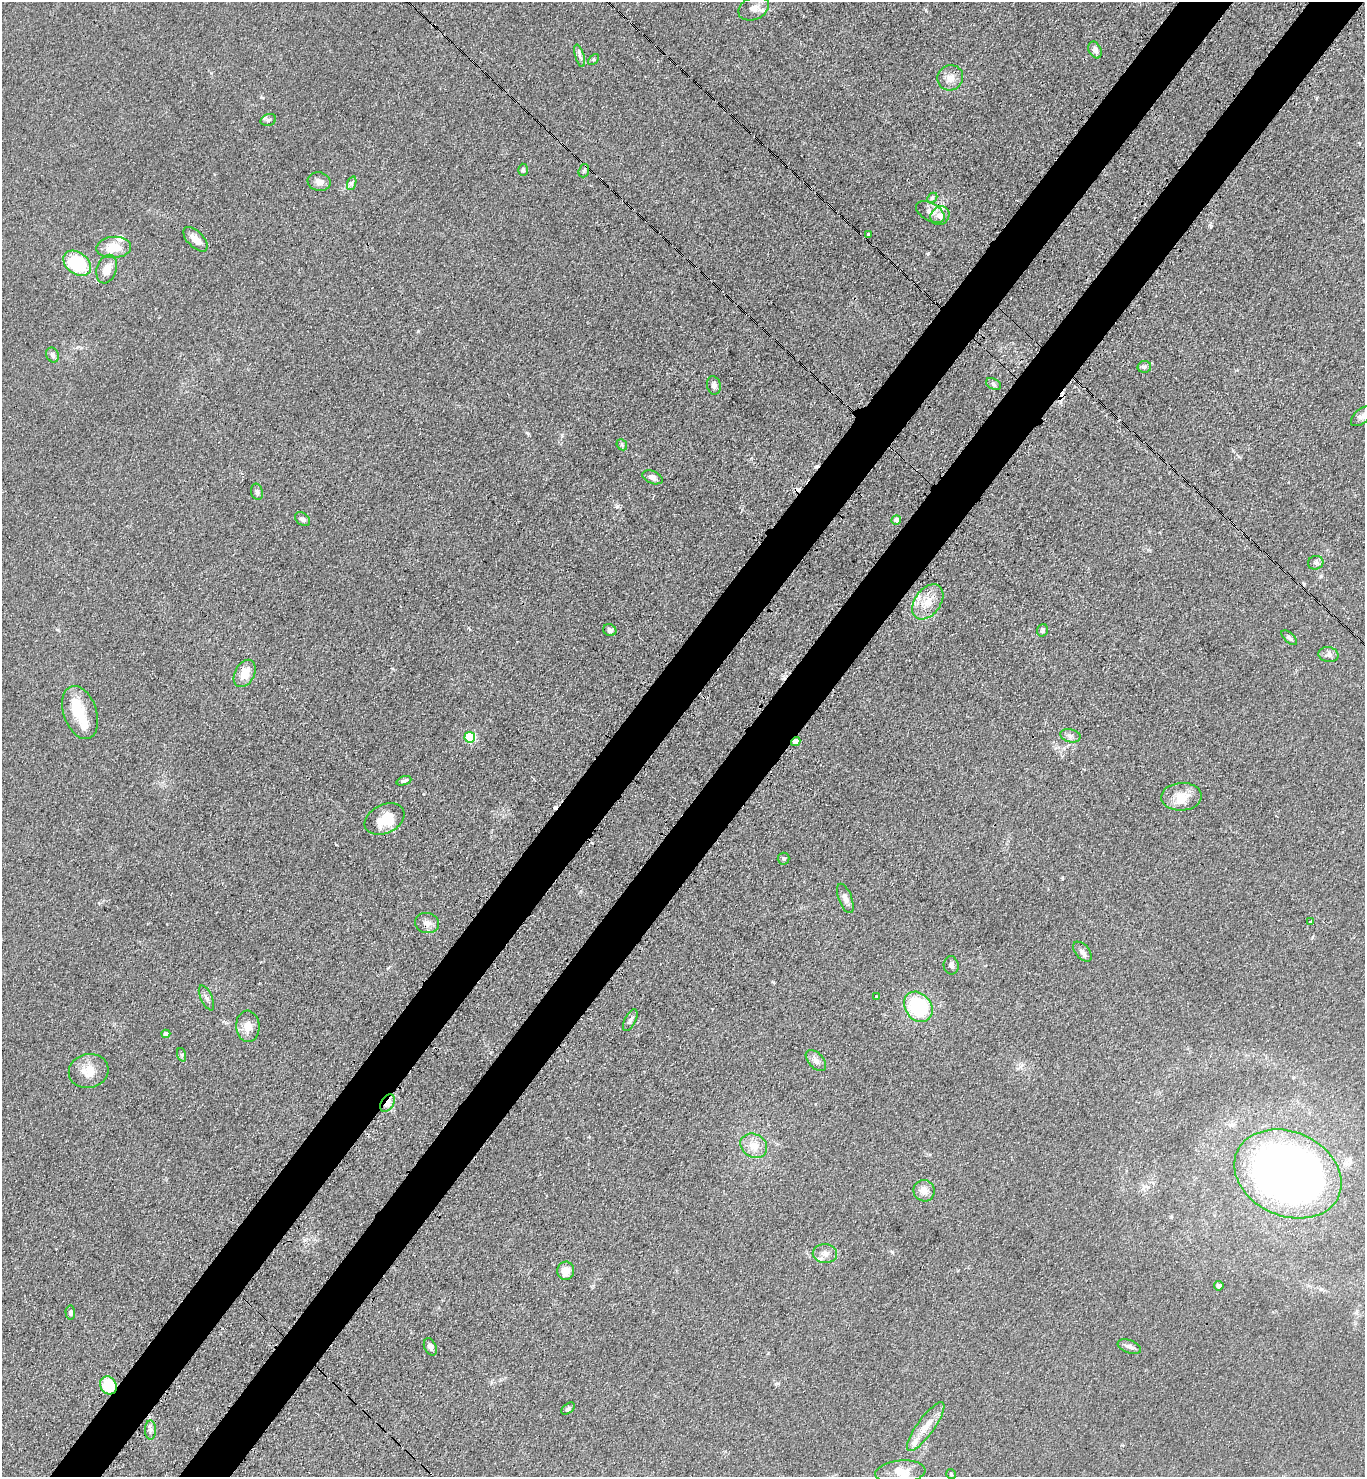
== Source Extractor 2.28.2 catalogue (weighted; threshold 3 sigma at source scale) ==
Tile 10 of 4 x 4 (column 2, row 3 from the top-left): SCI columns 1734-3096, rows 1543-3017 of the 6052 x 6034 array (HDU 1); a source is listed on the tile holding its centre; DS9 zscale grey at full resolution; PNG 1367 x 1479 px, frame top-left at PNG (2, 2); each listed source drawn as its Kron ellipse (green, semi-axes under 4 px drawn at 4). Shown black and unused: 8% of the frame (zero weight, under 3 of 4 exposures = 7% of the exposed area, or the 3 px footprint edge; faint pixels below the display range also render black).
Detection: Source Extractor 2.28.2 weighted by HDU 2 'WHT'; one run over the whole footprint, this tile lists its part. Background 0.0831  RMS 0.0073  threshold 0.033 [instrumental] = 3 sigma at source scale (4.5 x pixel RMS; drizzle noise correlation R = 1.50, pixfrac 1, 0.05/0.05 arcsec/px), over >= 5 px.
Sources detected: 88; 4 inside a brighter object's white glare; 7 cosmic-ray / hot-pixel residue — neither listed nor drawn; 4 inside a brighter listed object's ellipse — not listed separately; the other 73 listed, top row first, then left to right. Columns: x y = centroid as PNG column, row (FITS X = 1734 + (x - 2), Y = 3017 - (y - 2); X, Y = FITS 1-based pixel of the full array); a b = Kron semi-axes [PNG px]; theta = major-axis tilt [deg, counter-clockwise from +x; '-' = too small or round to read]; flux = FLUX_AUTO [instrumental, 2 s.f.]
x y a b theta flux
754 8 16 11 23 6.7
1095 50 9 6 -64 3.3
580 56 12 4 -73 2.6
593 59 6 4 45 1
950 78 13 12 - 6.7
268 120 8 5 18 1.7
523 170 6 5 - 1.3
584 171 7 5 71 1.4
319 182 12 9 -13 4.1
352 183 7 4 71 1.5
932 198 5 4 - 1.2
930 212 16 8 -30 5.2
940 216 10 9 - 5.5
868 234 3 3 - 1.4
195 239 15 8 -45 7.1
114 247 17 10 4 13
77 263 15 10 -38 47
107 269 15 9 72 8.7
52 355 8 6 -66 2.4
1144 367 7 6 - 1.6
993 384 8 5 -29 1.7
714 385 9 7 -77 2.8
1362 416 13 7 40 3.2
622 445 6 4 -48 1.1
653 477 10 6 -22 3.6
257 492 8 6 -76 1.6
302 519 8 6 -38 2.3
896 520 4 4 - 3.3
1316 563 8 7 - 2.1
928 602 19 13 54 12
610 630 7 5 -25 2.6
1042 630 6 5 - 1.7
1289 638 9 5 -43 1.8
1328 655 10 7 -10 2.6
245 673 14 10 62 11
80 712 27 16 -71 19
1070 736 10 6 -13 2.6
470 737 5 5 - 51
796 742 5 4 - 8.8
404 781 8 4 19 1.8
1181 797 20 14 3 11
385 819 21 14 26 13
784 859 6 6 - 1.4
845 898 15 6 -69 3.8
1310 922 3 2 - 1.5
427 923 12 10 -11 4.3
1082 952 12 7 -49 3
951 965 9 7 -80 2.6
877 997 3 3 - 5.1
206 998 13 5 -65 2.9
918 1007 16 13 -53 49
630 1020 12 5 62 2.2
248 1026 16 11 -85 7.3
166 1034 4 4 - 4
182 1055 7 4 -71 1.2
816 1060 13 7 -47 4.1
89 1071 20 17 14 11
387 1103 9 6 58 6.2
754 1146 14 11 -30 9
1288 1174 55 42 -24 530
924 1191 11 10 - 5.9
825 1254 12 9 -2 5.2
566 1271 9 8 - 8
1219 1286 4 4 - 2.8
70 1313 7 5 -86 2
430 1347 9 6 -64 2.4
1129 1347 12 6 -21 2.8
108 1385 9 8 - 26
568 1409 8 5 40 1.4
926 1427 29 8 54 11
151 1430 9 5 -89 2.4
900 1472 25 11 5 11
951 1474 5 5 - 0.93
Overlapping masked pixels (flux is a lower limit): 3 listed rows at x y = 796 742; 387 1103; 108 1385
Unlisted compact peaks at least as high as the median listed source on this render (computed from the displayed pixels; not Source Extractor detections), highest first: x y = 418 331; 928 253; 617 506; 892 1252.